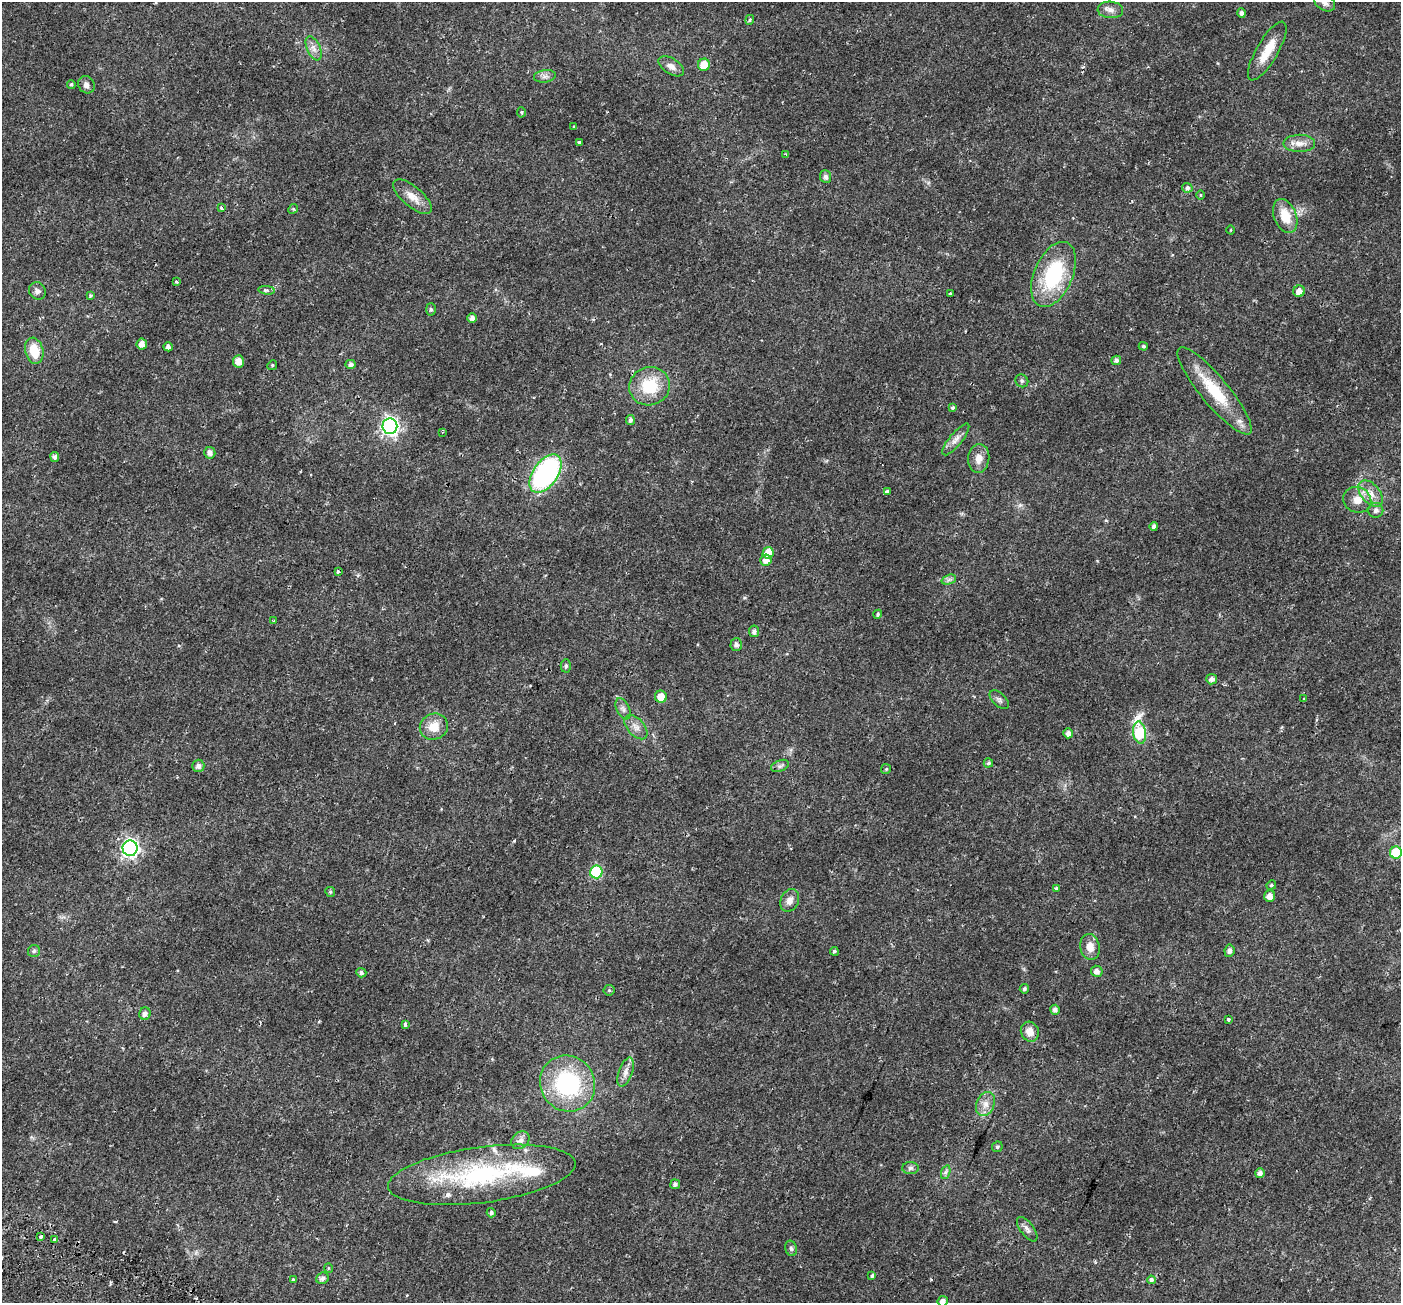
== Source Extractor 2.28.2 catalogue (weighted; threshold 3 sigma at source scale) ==
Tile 7 of 4 x 4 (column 3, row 2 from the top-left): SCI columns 2868-4266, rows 2897-4197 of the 5743 x 5856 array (HDU 1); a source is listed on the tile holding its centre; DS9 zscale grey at full resolution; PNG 1403 x 1305 px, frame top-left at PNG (2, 2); each listed source drawn as its Kron ellipse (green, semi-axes under 4 px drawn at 4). Shown black and unused: <1% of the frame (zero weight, under 2 of 3 exposures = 5% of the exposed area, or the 3 px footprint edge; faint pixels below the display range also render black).
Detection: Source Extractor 2.28.2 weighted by HDU 2 'WHT'; one run over the whole footprint, this tile lists its part. Background 0.0187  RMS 0.003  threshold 0.0136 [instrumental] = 3 sigma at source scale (4.5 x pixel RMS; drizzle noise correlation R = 1.50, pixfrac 1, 0.0396/0.0396 arcsec/px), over >= 5 px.
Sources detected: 128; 3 cosmic-ray / hot-pixel residue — neither listed nor drawn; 3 inside a brighter listed object's ellipse — not listed separately; the other 122 listed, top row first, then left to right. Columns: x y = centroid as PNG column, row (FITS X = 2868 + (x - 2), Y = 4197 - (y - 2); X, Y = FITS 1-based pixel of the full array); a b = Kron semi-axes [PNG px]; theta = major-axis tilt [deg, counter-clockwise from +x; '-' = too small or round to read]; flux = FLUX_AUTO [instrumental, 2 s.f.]
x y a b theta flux
1325 2 11 7 -31 1.4
1110 10 13 8 -4 1.6
1241 13 4 4 - 0.97
750 20 5 4 - 0.42
314 48 13 6 -66 1.7
1267 51 33 10 60 6
704 65 6 6 - 4.2
671 66 14 7 -32 1.9
545 76 11 6 8 1.2
71 84 4 4 - 0.48
86 85 9 8 - 1.2
521 112 5 3 - 0.4
574 127 3 3 - 0.7
579 142 3 3 - 0.6
1299 143 16 8 1 2.3
786 155 3 3 - 0.48
826 176 6 5 - 0.97
1187 188 5 4 - 1.2
1200 195 5 3 - 0.24
412 197 24 10 -41 3.3
221 207 3 3 - 0.81
293 209 5 4 - 0.38
1285 216 17 11 -69 5.7
1231 230 4 3 - 0.23
1053 274 34 19 66 22
177 282 4 3 - 0.34
267 290 8 3 -6 0.5
37 291 9 8 - 1
1299 291 6 5 - 2
950 294 4 3 - 0.29
90 296 3 3 - 1.1
431 309 6 5 - 0.6
472 318 5 5 - 1.2
142 344 5 5 - 1.8
1143 346 4 4 - 0.48
168 347 4 4 - 1.2
34 351 13 9 -75 6.6
1116 360 5 4 - 0.87
238 361 6 5 - 2.4
350 364 5 4 - 0.96
272 365 5 4 - 0.39
1022 381 7 6 - 0.61
650 386 20 19 - 11
1214 391 55 14 -50 14
953 408 3 3 - 0.79
630 420 5 4 - 0.75
390 426 8 7 - 91
442 432 4 2 - 0.25
956 439 19 6 51 1.9
210 453 6 5 - 1.4
55 457 5 4 - 0.92
979 458 14 10 84 2.8
545 473 22 12 55 53
887 492 3 3 - 0.8
1371 493 15 9 -49 3
1357 500 14 12 -24 3.4
1376 510 7 7 - 1
1154 526 4 4 - 0.85
768 553 6 5 - 4.1
766 560 5 5 - 1.9
338 572 3 3 - 1.3
949 579 7 4 20 0.78
878 614 4 3 - 0.53
274 621 3 3 - 0.3
754 631 5 5 - 1.1
736 645 6 6 - 1.1
566 666 6 5 - 0.65
1212 679 5 5 - 1.3
661 697 6 6 - 3.1
1304 698 3 3 - 0.6
999 700 12 6 -43 0.97
623 709 11 6 -64 1.1
434 726 14 13 - 4.3
636 727 14 8 -48 2
1140 732 11 6 -82 24
1068 733 5 4 - 1.3
988 763 5 4 - 0.56
198 766 6 6 - 1.1
780 766 9 5 21 0.79
886 769 5 5 - 0.41
130 848 8 7 - 90
1396 853 6 6 - 11
596 872 6 6 - 23
1271 885 5 4 - 0.48
1056 889 4 3 - 0.66
330 892 5 5 - 0.44
1270 896 5 5 - 2.1
790 900 12 9 65 1.9
1090 947 13 9 -80 2.8
34 951 6 6 - 0.55
834 951 4 4 - 0.5
1229 951 6 5 - 1
1097 971 6 5 - 1.3
361 973 5 4 - 0.79
1024 989 5 4 - 0.56
609 990 5 5 - 0.41
1055 1010 5 5 - 1.1
145 1014 6 5 - 1.2
1229 1020 3 3 - 1.7
405 1024 4 3 - 0.71
1030 1032 10 9 - 2.7
626 1072 15 7 71 1.7
568 1084 29 27 -51 30
985 1104 12 9 67 2.3
520 1140 10 8 42 1.3
997 1147 5 5 - 0.61
910 1168 8 6 2 0.75
946 1172 7 4 70 0.63
1260 1173 5 5 - 1.1
482 1175 94 28 7 43
675 1184 5 5 - 0.84
491 1213 5 4 - 0.69
1027 1229 14 6 -53 1.3
41 1236 3 3 - 2.1
54 1239 3 3 - 1.7
791 1248 8 5 -73 0.68
328 1268 5 3 - 0.3
872 1276 4 3 - 0.73
322 1278 6 5 - 1
293 1280 4 3 - 1.2
1151 1280 4 4 - 1.7
943 1301 5 5 - 1.7
Isophote crosses this tile's border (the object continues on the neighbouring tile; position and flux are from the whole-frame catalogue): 2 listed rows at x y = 1325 2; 943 1301